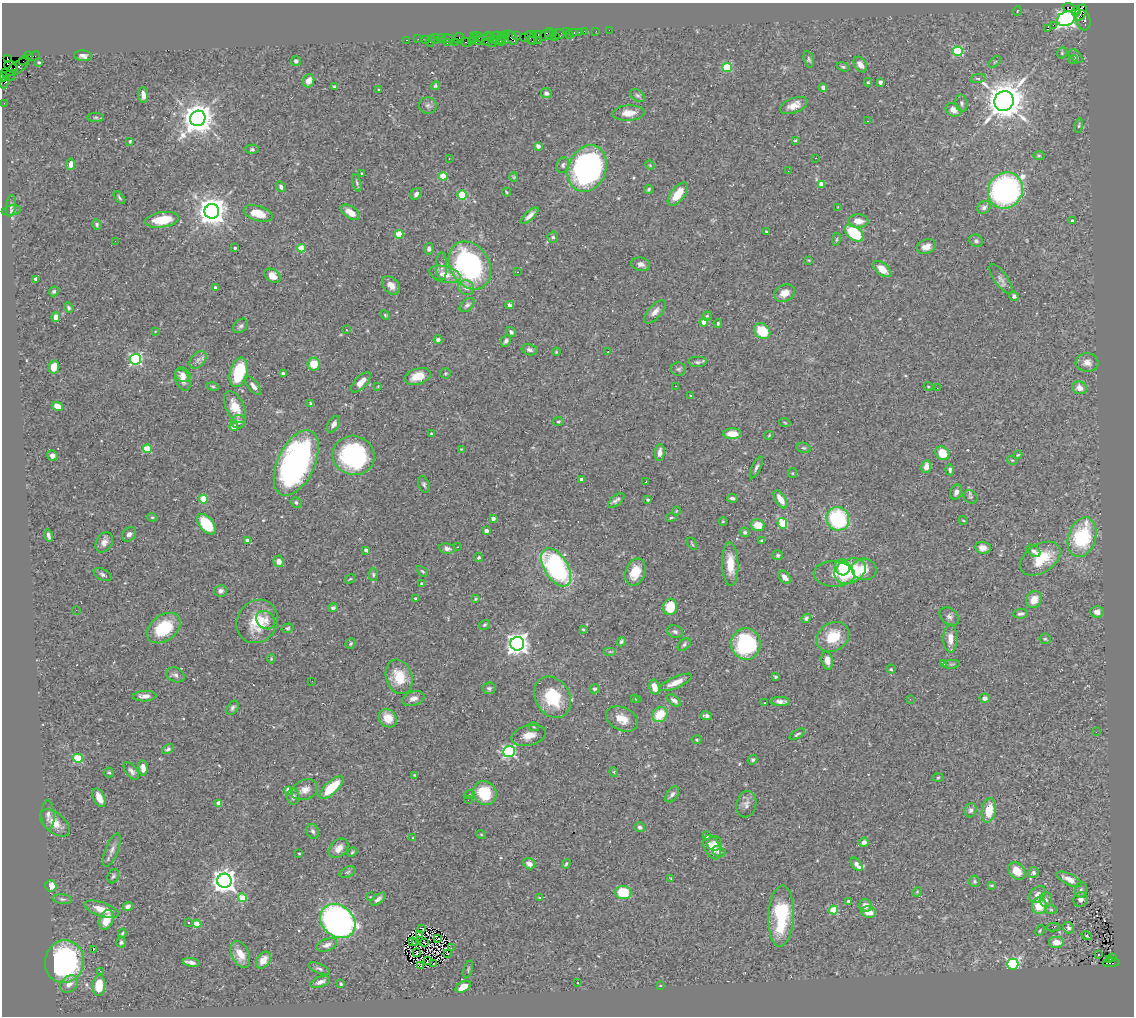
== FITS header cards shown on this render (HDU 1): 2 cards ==
NAXIS1  =                 1132
NAXIS2  =                 1014

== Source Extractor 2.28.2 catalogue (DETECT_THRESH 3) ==
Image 1132 x 1014 px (HDU 1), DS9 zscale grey, 1 PNG px = 1 image px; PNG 1136 x 1018 px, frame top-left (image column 1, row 1014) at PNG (2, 3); each listed source drawn as its Kron ellipse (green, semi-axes under 4 px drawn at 4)
Background 0.713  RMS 0.03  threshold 0.089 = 3 sigma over >= 5 px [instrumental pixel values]
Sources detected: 454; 1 with non-positive FLUX_AUTO (blend fragments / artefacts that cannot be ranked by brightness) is neither listed nor drawn; the other 453 listed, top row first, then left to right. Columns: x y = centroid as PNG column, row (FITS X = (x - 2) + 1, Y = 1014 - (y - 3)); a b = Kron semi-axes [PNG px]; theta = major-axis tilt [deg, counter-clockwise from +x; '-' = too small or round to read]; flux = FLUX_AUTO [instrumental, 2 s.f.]
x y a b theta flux
1068 7 6 3 -8 59
1017 11 5 3 - 1.5
1076 12 5 3 - 370
1081 13 8 5 66 570
1066 19 9 7 23 860
1083 20 10 7 -74 190
1053 25 2 2 - 340
1048 29 4 3 - 17
609 30 2 2 - 17
584 31 2 2 - 12
596 31 2 2 - 5.6
566 32 2 2 - 6.3
574 32 3 3 - 45
579 32 2 2 - 7.8
554 33 3 2 - 20
533 34 3 2 - 29
538 34 3 2 - 33
550 34 6 3 68 41
559 34 6 5 - 83
569 34 2 2 - 6.5
507 35 3 2 - 24
545 35 7 3 55 120
487 36 4 3 - 44
496 36 4 2 - 72
516 36 3 2 - 35
490 37 5 2 - 45
524 37 2 2 - 22
555 37 2 2 - 190
441 38 4 3 - 22
459 38 5 5 - 39
474 38 4 2 - 32
501 38 6 3 -84 100
505 38 5 3 - 66
512 38 7 4 -64 120
530 38 7 3 -69 31
418 39 2 2 - 17
425 39 2 2 - 11
435 39 5 2 - 36
447 39 6 3 4 34
406 40 3 2 - 19
478 40 5 4 - 71
484 40 13 4 -28 230
495 40 2 2 - 23
538 40 2 2 - 20
430 41 6 2 72 54
471 41 4 3 - 15
501 41 4 3 - 100
532 41 3 2 - 45
456 42 3 2 - 25
466 42 5 3 - 100
447 43 3 2 - 30
493 43 2 2 - 19
957 51 5 5 - 130
1062 53 6 5 - 2.8
28 56 4 3 - 20
34 56 6 3 23 23
83 56 9 5 -5 7.8
1076 56 8 5 -46 4.6
7 59 4 3 - 85
809 59 8 5 -75 4
24 60 5 2 - 16
1073 60 5 4 - 2.7
296 61 5 5 - 5.3
39 62 3 3 - 3.5
995 62 7 2 44 1.7
860 65 8 5 -56 11
10 66 6 4 -27 730
18 67 13 5 35 280
727 67 5 4 - 83
843 67 7 4 -20 3.1
13 69 5 2 - 230
8 75 8 4 -36 360
3 77 4 3 - 60
978 78 8 4 9 3.8
5 81 7 4 69 73
309 81 7 5 68 17
868 82 4 4 - 2.7
880 82 4 4 - 12
335 86 4 3 - 3.5
435 86 4 4 - 4.1
823 87 4 3 - 5.4
378 89 4 3 - 1.6
546 93 5 5 - 6.5
143 95 8 4 -89 11
637 96 8 5 -37 4.6
1004 101 10 9 - 5000
4 103 2 2 - 9.6
961 103 9 6 -79 5.1
428 105 9 8 - 6.7
794 105 14 7 21 20
953 110 8 6 -31 14
628 113 16 7 3 20
96 117 8 4 0 3.7
198 118 8 7 - 3800
867 121 3 2 - 2.5
1079 125 7 3 81 2.3
795 140 3 2 - 2
130 141 4 3 - 1.9
538 146 4 3 - 12
252 149 7 4 0 3.9
1039 155 6 4 0 2.4
816 158 3 2 - 1.5
449 159 3 2 - 2.6
71 164 6 4 79 12
563 165 8 6 74 4.8
650 165 5 4 - 1.9
587 168 24 19 67 500
788 171 2 2 - 2
361 173 4 3 - 1.5
443 176 4 4 - 58
514 177 4 4 - 2
357 183 9 4 -75 3.6
821 184 4 4 - 29
281 187 5 4 - 4.9
649 189 4 4 - 3.5
1005 190 18 17 - 470
506 192 4 3 - 2.2
416 194 6 5 - 6.5
678 194 14 7 52 36
462 195 5 4 - 79
119 197 7 4 -53 3.8
11 206 11 5 83 5.5
838 207 2 2 - 1.3
984 207 7 6 - 6.9
11 210 10 5 10 3.9
212 211 7 7 - 3100
350 212 11 6 -35 22
258 213 15 7 -17 37
530 216 11 4 42 11
162 220 17 7 8 54
858 221 10 6 -2 17
1072 221 3 3 - 3.5
97 224 5 4 - 4.1
766 232 4 3 - 2.1
854 233 11 6 -40 110
399 234 4 4 - 49
553 237 6 5 - 4.1
836 239 6 3 80 2.5
115 241 2 2 - 0.92
976 241 7 6 - 4.6
926 247 10 7 20 15
235 248 3 3 - 3.3
301 248 4 4 - 60
429 249 6 4 79 5.4
809 260 3 3 - 1.7
641 264 9 6 -10 9.8
470 265 25 19 -59 390
442 266 14 5 90 7.6
882 269 10 6 -39 26
517 272 3 2 - 3.1
445 274 16 8 -15 25
272 276 9 6 -33 23
36 279 3 3 - 6
1001 279 18 6 -55 9.3
391 285 10 7 -47 16
215 288 3 3 - 5.2
466 288 8 7 - 11
54 291 5 4 - 3.5
785 293 11 8 26 19
1014 296 5 4 - 4.5
467 305 8 5 42 5.8
510 305 4 3 - 15
69 308 5 4 - 3.2
655 312 14 6 47 12
385 315 5 4 - 2.4
707 316 4 4 - 2.5
56 317 5 4 - 10
704 322 4 4 - 20
718 323 4 3 - 2.9
241 326 8 6 43 5.3
346 330 3 2 - 1.2
155 331 4 2 - 1.4
762 331 9 7 -41 57
511 332 5 4 - 4.2
438 340 4 4 - 5.8
506 341 6 4 63 5.3
529 350 8 5 -11 5.9
556 352 4 3 - 1.7
608 352 2 2 - 1.5
135 359 6 5 - 320
198 360 10 6 49 8
697 362 9 5 0 5.2
1087 363 11 9 -3 14
314 364 6 6 - 34
54 367 6 5 - 29
679 369 7 6 - 4.5
239 372 15 8 75 93
445 373 5 5 - 2.6
283 374 4 3 - 9.4
183 375 8 7 - 12
418 376 13 8 18 32
183 380 11 7 -67 12
361 382 13 6 46 19
253 386 11 5 -51 9.2
378 386 4 3 - 1.5
676 386 3 2 - 4.6
928 386 4 3 - 1.6
213 387 6 4 -15 2.8
937 388 2 2 - 2.6
1079 388 7 6 - 14
691 396 3 3 - 2.8
310 403 4 2 - 1.6
57 406 6 4 -23 17
235 407 17 9 -64 29
558 421 5 3 - 2
238 422 7 6 - 6.7
785 423 5 3 - 2
334 424 9 5 60 9.7
234 427 4 4 - 27
431 433 3 2 - 1.7
732 434 9 5 -2 22
769 435 5 3 - 1.7
804 448 7 5 -14 3.6
147 449 4 4 - 83
461 449 4 4 - 1.7
660 453 8 5 87 11
942 453 7 6 - 48
52 455 5 5 - 6.9
354 455 21 19 -19 240
1018 455 4 3 - 2.3
1012 460 5 3 - 2
296 463 35 18 64 600
756 467 12 4 65 6.2
926 467 6 5 - 13
950 470 5 3 - 4.2
792 473 5 4 - 2.1
581 479 4 3 - 8
646 482 3 2 - 1.9
424 484 8 5 -69 4.6
956 492 8 5 66 8
970 497 7 6 - 3.9
732 498 5 3 - 4.1
203 499 4 4 - 73
780 499 10 5 -58 23
616 500 10 5 40 6.4
648 500 3 3 - 4.3
296 502 6 5 - 4.3
676 511 4 3 - 1.3
152 517 5 4 - 2.3
671 517 5 3 - 2.1
493 518 4 4 - 9.1
838 519 12 11 - 170
963 520 4 3 - 1.7
723 522 4 4 - 2.1
782 523 5 4 - 100
206 524 12 7 -51 95
758 525 7 5 -17 31
486 531 4 3 - 9.4
745 532 5 4 - 4.9
129 534 8 6 49 8.8
48 536 6 3 -75 5.6
1082 537 20 13 73 150
247 540 4 4 - 6.7
762 540 4 3 - 3.2
104 542 11 8 61 11
692 544 7 2 -57 2
457 547 2 2 - 1.3
447 548 8 5 -9 6.7
983 548 8 6 -6 12
366 550 4 3 - 8.4
1034 551 8 5 -38 5.6
778 555 5 5 - 4.2
478 558 5 4 - 3.3
1040 559 22 14 32 67
279 561 5 5 - 12
730 564 22 8 -88 38
556 567 21 11 -58 370
842 567 8 7 - 32
864 569 12 10 -5 35
422 571 6 3 -44 2.4
850 571 16 12 24 140
635 572 14 9 70 40
834 574 20 12 -3 22
102 575 9 5 -29 5.3
373 575 6 4 -88 3.2
785 577 7 5 -47 13
350 579 5 3 - 2.1
422 584 4 3 - 7
221 591 6 6 - 7.3
415 598 3 3 - 2.4
476 599 4 3 - 2.3
1034 600 9 7 58 27
670 607 8 7 - 54
333 608 5 4 - 4.7
76 610 3 2 - 1.6
1097 612 6 6 - 13
1021 614 7 4 4 6.6
949 617 11 8 -39 7.8
806 618 5 4 - 5.6
266 620 10 8 -47 11
257 621 22 20 57 64
484 625 6 4 31 3.2
164 628 19 12 37 84
288 628 6 4 16 3.2
583 629 4 3 - 2
675 632 8 6 -20 5.1
833 637 17 14 34 54
950 638 14 7 -90 17
1045 639 5 5 - 2.9
621 642 5 4 - 3.3
351 644 5 5 - 3
517 644 7 6 - 1400
684 644 7 5 44 4.7
746 644 16 14 -87 220
610 651 6 4 0 3
271 659 5 3 - 1.7
827 660 9 5 -77 13
943 663 3 3 - 8.8
951 664 8 3 5 3
891 669 4 4 - 2.5
175 675 10 7 -24 7.1
399 677 17 13 -71 47
776 677 4 3 - 3.1
312 681 2 2 - 2.4
676 682 18 5 24 21
654 687 7 5 -76 23
489 688 6 5 - 4.2
595 689 5 4 - 4.1
145 696 11 5 2 13
553 697 22 17 -59 90
985 698 5 4 - 11
413 699 11 7 19 11
634 699 3 2 - 1.8
910 699 2 2 - 5.2
637 700 4 3 - 2.7
674 700 8 4 -38 7.7
780 702 10 4 -3 8.3
765 703 3 2 - 2.7
233 708 8 5 57 4.9
660 715 8 7 - 49
706 716 6 4 -11 6
388 718 10 8 -49 30
622 719 17 11 -26 27
534 727 5 3 - 2.3
1096 732 2 2 - 3.3
797 734 8 3 32 3.3
529 735 17 10 14 21
697 740 5 4 - 2.5
168 749 6 4 33 5.1
509 752 6 5 - 320
78 758 5 4 - 110
752 760 5 4 - 3.2
143 768 8 4 -87 16
131 771 10 5 -51 7
109 772 5 5 - 3
614 772 5 3 - 1.9
414 775 4 3 - 1.7
938 777 5 3 - 2.2
332 787 15 6 43 76
288 790 4 4 - 19
305 790 14 9 22 17
485 793 12 11 - 75
672 794 9 5 54 7.4
469 795 5 3 - 2.1
293 797 8 6 87 7.6
99 798 10 5 -66 22
468 800 2 2 - 2.2
219 803 4 4 - 18
746 804 13 10 79 11
971 810 7 6 - 6.5
989 810 12 7 79 44
48 815 14 6 -88 11
55 823 17 10 -40 25
640 827 5 5 - 5.4
313 831 7 6 - 5.7
481 834 5 3 - 1.7
706 836 4 3 - 4.3
413 838 4 3 - 1.9
864 842 5 4 - 13
715 844 7 7 - 9.9
712 847 13 7 -63 26
339 848 11 8 45 18
112 850 18 6 68 11
719 851 7 5 -22 9.7
352 852 5 4 - 2.7
299 853 3 2 - 2
529 864 6 5 - 9.7
566 864 5 3 - 2.8
856 864 8 4 -53 14
1017 871 10 7 -46 27
347 872 8 5 27 3.9
1033 872 5 5 - 5
113 876 8 5 62 4.1
671 879 4 3 - 1.9
1069 879 14 5 -26 17
224 881 7 7 - 1700
975 881 5 5 - 3.9
992 885 4 3 - 2.3
51 886 6 5 - 28
1081 890 7 6 - 5.5
623 892 8 6 -8 72
917 892 5 4 - 2.3
1037 894 9 7 45 11
370 897 3 2 - 1.1
242 898 4 4 - 54
540 898 4 3 - 3
62 899 10 5 -7 4.7
378 899 9 4 38 8.3
1081 899 7 7 - 7.6
1046 900 7 6 - 5.2
848 901 3 3 - 3.8
128 906 5 4 - 7.8
865 906 6 6 - 14
1039 906 8 7 - 45
102 909 18 7 -19 28
834 910 4 4 - 67
1051 910 6 3 -2 2.7
869 912 7 5 -14 19
781 916 30 12 87 120
106 920 10 6 69 37
338 921 19 15 -41 780
188 922 3 2 - 2.7
197 924 4 4 - 45
1053 927 6 4 -1 4.9
422 928 3 2 - 6.9
1068 928 6 5 - 5.7
1040 930 6 3 63 2.4
122 933 4 3 - 2.2
420 935 3 2 - 2.2
1087 935 5 3 - 2.5
438 939 4 2 - 1.9
121 942 5 5 - 4.4
412 942 3 2 - 0.27
415 942 3 2 - 0.22
1056 942 8 6 0 18
425 943 4 2 - 1.9
327 945 10 6 20 9.1
451 948 2 2 - 7.2
93 950 3 3 - 23
417 953 2 2 - 2.2
240 954 14 8 -65 22
448 954 3 2 - 1.1
1098 955 3 2 - 4.8
1113 957 3 2 - 68
263 960 9 6 53 19
1109 960 4 3 - 47
428 961 3 2 - 2.3
64 962 21 19 78 380
191 962 8 4 -9 7.3
434 963 2 2 - 2
1111 963 8 4 5 310
1013 964 5 5 - 330
420 966 2 2 - 2
319 968 11 4 -22 5.6
468 969 9 3 76 2.8
100 971 2 2 - 110
320 982 10 5 20 11
577 983 3 3 - 9.8
69 984 10 7 41 13
341 984 3 3 - 4.6
99 986 10 6 87 45
660 986 3 2 - 1.6
463 987 8 5 30 18
At the frame edge (FLAGS 8, measured only in part): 1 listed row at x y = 3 77
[1 non-positive-flux detection neither listed nor drawn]